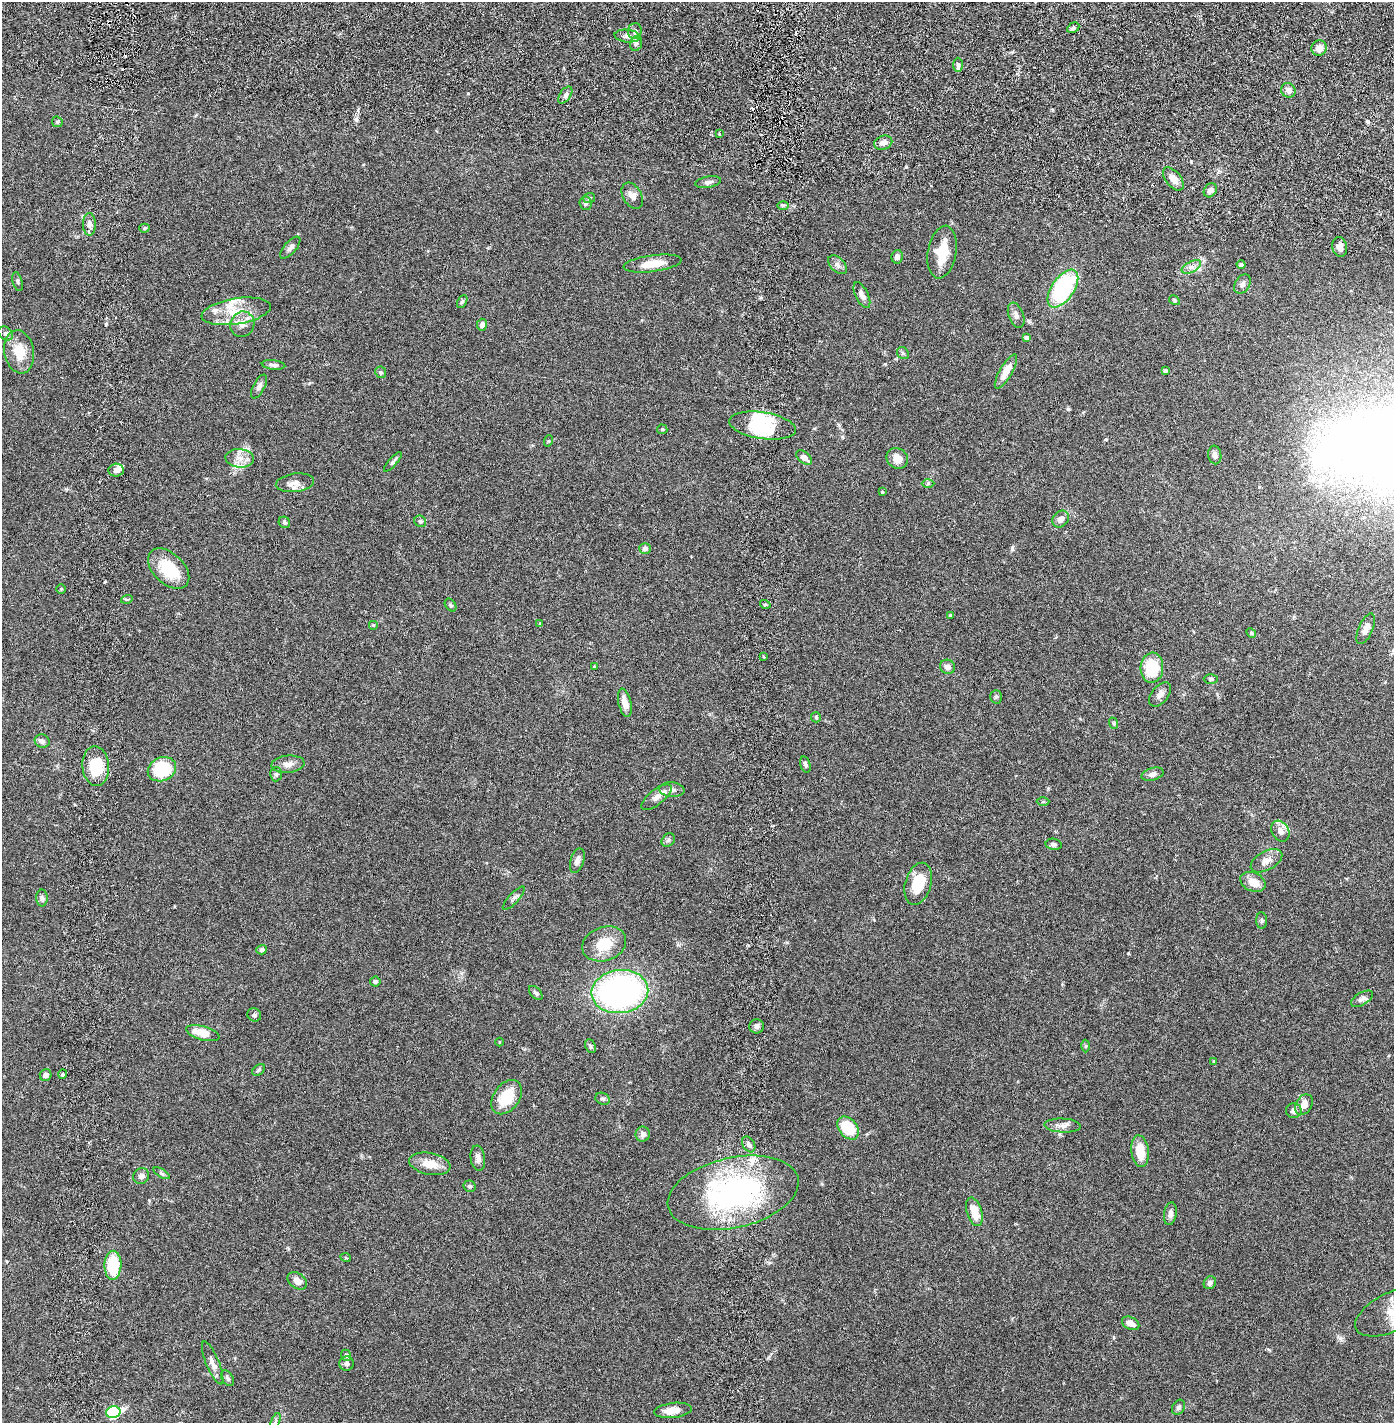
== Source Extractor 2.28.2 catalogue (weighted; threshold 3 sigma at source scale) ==
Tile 7 of 4 x 4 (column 3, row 2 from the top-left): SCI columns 2889-4280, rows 2930-4350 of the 5886 x 5856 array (HDU 1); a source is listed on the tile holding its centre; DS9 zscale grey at full resolution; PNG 1396 x 1425 px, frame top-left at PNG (2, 2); each listed source drawn as its Kron ellipse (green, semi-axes under 4 px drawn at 4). Shown black and unused: <1% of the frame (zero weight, under 2 of 6 exposures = <1% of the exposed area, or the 3 px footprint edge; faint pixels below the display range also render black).
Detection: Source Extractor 2.28.2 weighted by HDU 2 'WHT'; one run over the whole footprint, this tile lists its part. Background 0.0412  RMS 0.004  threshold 0.0162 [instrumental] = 3 sigma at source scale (4.09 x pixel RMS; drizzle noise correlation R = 1.36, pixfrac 0.8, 0.05/0.05 arcsec/px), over >= 5 px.
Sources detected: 165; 2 inside a brighter object's white glare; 5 cosmic-ray / hot-pixel residue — neither listed nor drawn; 8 inside a brighter listed object's ellipse — not listed separately; the other 150 listed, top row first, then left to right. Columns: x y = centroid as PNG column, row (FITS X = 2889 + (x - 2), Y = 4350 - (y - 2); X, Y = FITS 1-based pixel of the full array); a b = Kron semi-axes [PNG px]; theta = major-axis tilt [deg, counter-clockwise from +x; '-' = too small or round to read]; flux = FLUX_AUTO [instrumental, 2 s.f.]
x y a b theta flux
1073 28 6 4 29 0.52
635 31 8 7 - 0.79
627 36 13 6 -5 1.2
636 43 7 5 73 0.64
1319 48 8 7 - 1.7
958 65 7 4 -89 0.53
1288 90 7 7 - 1.3
565 95 9 5 55 0.75
57 122 5 5 - 0.32
719 134 3 3 - 0.21
883 143 9 6 21 1.4
1173 179 13 7 -51 1.8
708 182 13 5 10 0.83
1210 190 7 6 - 0.96
632 196 14 9 -59 1.7
589 198 6 5 - 0.34
585 203 7 6 - 0.67
783 205 5 3 - 0.35
89 224 11 6 -90 1.1
144 228 5 4 - 0.33
1340 247 10 7 -78 1.3
290 248 14 6 48 0.92
942 252 27 14 80 6.1
897 257 7 5 79 1
652 264 29 8 7 3.9
1241 264 4 4 - 0.51
837 265 11 7 -44 0.98
1191 267 10 5 27 1
18 282 10 4 -75 0.48
1242 284 10 7 59 0.95
1063 289 21 11 56 26
862 295 14 6 -64 1.3
1174 300 5 4 - 0.32
462 301 7 4 62 0.42
236 311 35 13 9 6.2
1016 315 13 7 -69 0.95
242 324 13 12 - 2
482 325 6 5 - 1
6 334 8 6 -44 0.56
1026 338 4 4 - 0.74
19 352 22 15 -80 4.7
903 353 6 5 - 0.47
274 365 12 4 -6 0.72
1165 371 4 4 - 0.6
381 372 6 5 - 0.45
1006 372 19 6 60 2.9
259 386 13 5 63 0.89
762 426 33 13 -8 6.8
662 429 5 5 - 0.26
548 441 6 3 71 0.22
1215 455 9 6 -81 1
240 458 14 9 -5 2.1
804 458 9 5 -39 1.5
897 458 11 9 -39 2.4
393 462 12 4 49 0.53
116 470 7 6 - 1.2
295 483 19 9 7 1.8
928 484 6 4 1 0.36
882 492 3 3 - 0.29
1061 519 9 7 47 1.4
420 521 6 5 - 0.47
284 522 6 5 - 0.44
645 548 6 5 - 0.75
169 569 24 15 -44 8.4
61 589 5 4 - 0.27
127 599 6 4 17 0.29
765 604 5 3 - 0.25
451 605 7 5 -51 0.45
950 615 4 4 - 0.25
539 624 4 3 - 0.26
373 625 5 5 - 0.27
1366 629 16 7 66 1.6
1251 633 5 4 - 0.28
764 657 3 3 - 0.32
594 666 4 3 - 0.19
947 667 7 7 - 1.1
1152 668 15 11 86 9.8
1211 679 7 4 0 0.35
1160 694 14 8 52 1.3
996 697 7 5 88 0.45
625 703 14 6 -77 2.1
816 717 5 5 - 0.31
1113 723 6 3 -71 0.23
42 741 7 6 - 0.82
288 764 17 8 5 1.6
805 764 8 5 -72 0.57
96 766 20 13 -86 7.7
162 769 15 11 24 12
276 774 7 6 - 0.47
1152 774 11 6 16 1.2
672 790 12 7 -3 1.2
656 797 18 7 38 1.7
1043 802 6 4 1 0.27
1280 831 11 8 -60 1.7
668 840 7 6 - 0.5
1054 844 8 5 -9 0.59
577 861 13 6 72 1.1
1266 861 17 9 29 1.9
1253 882 13 9 -25 3
918 884 21 13 74 6.8
42 898 8 6 -89 0.6
514 898 15 5 47 0.77
1262 920 8 5 -87 0.53
604 944 22 17 20 5.9
262 950 5 4 - 0.59
375 982 5 5 - 0.39
620 992 28 21 7 69
536 993 8 5 -47 0.51
1362 999 12 6 31 0.84
254 1015 7 6 - 0.74
756 1026 7 7 - 0.65
203 1033 17 7 -15 3.9
499 1042 4 3 - 0.17
590 1046 7 5 -65 0.43
1086 1046 6 4 88 0.26
1214 1061 4 3 - 0.26
259 1070 7 5 41 0.39
63 1074 4 3 - 0.44
46 1075 6 6 - 0.95
507 1097 19 13 54 7.3
603 1099 7 5 -25 0.53
1304 1105 11 8 61 2
1294 1111 8 7 - 0.89
1062 1126 18 7 -3 1.4
848 1128 13 9 -50 8.6
643 1134 7 7 - 1
749 1144 8 6 -59 0.7
1140 1151 16 9 -83 4.5
478 1158 12 7 -82 1.1
430 1164 21 11 -11 3.6
162 1173 9 4 -31 0.42
141 1176 8 7 - 0.98
470 1186 6 5 - 0.46
733 1193 67 35 13 51
974 1212 15 7 -73 4
1170 1214 11 6 80 0.94
346 1258 5 3 - 0.22
113 1265 14 8 88 8.5
297 1281 11 7 -35 1.7
1210 1283 7 5 51 0.73
1393 1311 42 19 26 7.3
1131 1323 9 6 -26 1.5
346 1355 5 5 - 0.41
213 1363 23 6 -68 1.5
346 1364 7 7 - 0.66
227 1378 8 5 -58 0.58
1178 1407 8 6 58 0.66
673 1410 19 7 6 2.5
113 1412 7 6 - 24
275 1421 9 3 69 0.36
Isophote crosses this tile's border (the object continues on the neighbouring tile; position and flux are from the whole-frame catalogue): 2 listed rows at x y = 1393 1311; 275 1421
Unlisted compact peaks at least as high as the median listed source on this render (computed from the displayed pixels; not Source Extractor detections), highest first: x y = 1012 549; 356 119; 1068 409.